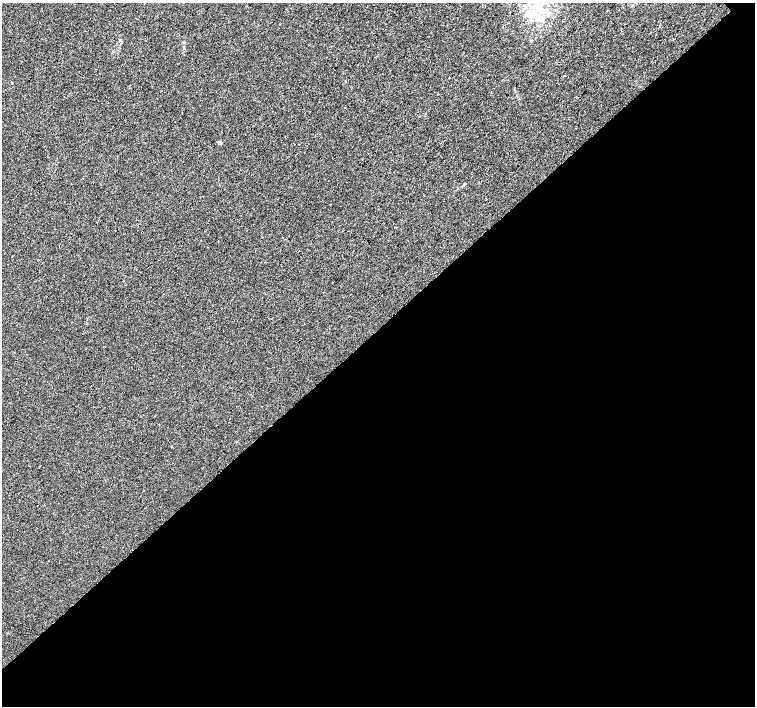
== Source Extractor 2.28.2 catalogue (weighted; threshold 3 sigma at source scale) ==
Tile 15 of 4 x 4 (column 3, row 4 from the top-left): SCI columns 3011-4515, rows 155-1562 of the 6026 x 6007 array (HDU 1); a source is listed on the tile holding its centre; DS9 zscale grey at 2 x 2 block average (1 PNG px = mean of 2 x 2 image px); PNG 757 x 708 px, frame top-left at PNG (2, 3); no overlay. Shown black and unused: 54% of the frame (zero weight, under 3 of 4 exposures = <1% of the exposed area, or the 3 px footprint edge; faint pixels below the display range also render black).
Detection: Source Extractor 2.28.2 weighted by HDU 2 'WHT'; one run over the whole footprint, this tile lists its part. Background 4.72e-04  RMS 0.0027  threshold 0.0123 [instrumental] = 3 sigma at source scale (4.5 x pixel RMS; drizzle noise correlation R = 1.50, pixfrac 1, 0.0396/0.0396 arcsec/px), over >= 5 px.
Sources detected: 9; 1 inside a brighter object's white glare — not listed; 1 inside a brighter listed object's ellipse — not listed separately; the other 7 listed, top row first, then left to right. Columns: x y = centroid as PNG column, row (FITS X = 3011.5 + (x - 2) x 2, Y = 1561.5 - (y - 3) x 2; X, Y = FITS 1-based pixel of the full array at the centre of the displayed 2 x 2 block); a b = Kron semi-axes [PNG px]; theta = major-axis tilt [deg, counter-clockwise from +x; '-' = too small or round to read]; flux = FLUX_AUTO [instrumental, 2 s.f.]
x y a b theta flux
538 5 17 6 10 9.1
530 14 9 5 -9 3.8
539 16 8 5 84 3.6
184 42 3 3 - 0.45
11 83 3 2 - 0.47
220 142 5 3 - 1.1
463 185 6 2 40 0.75